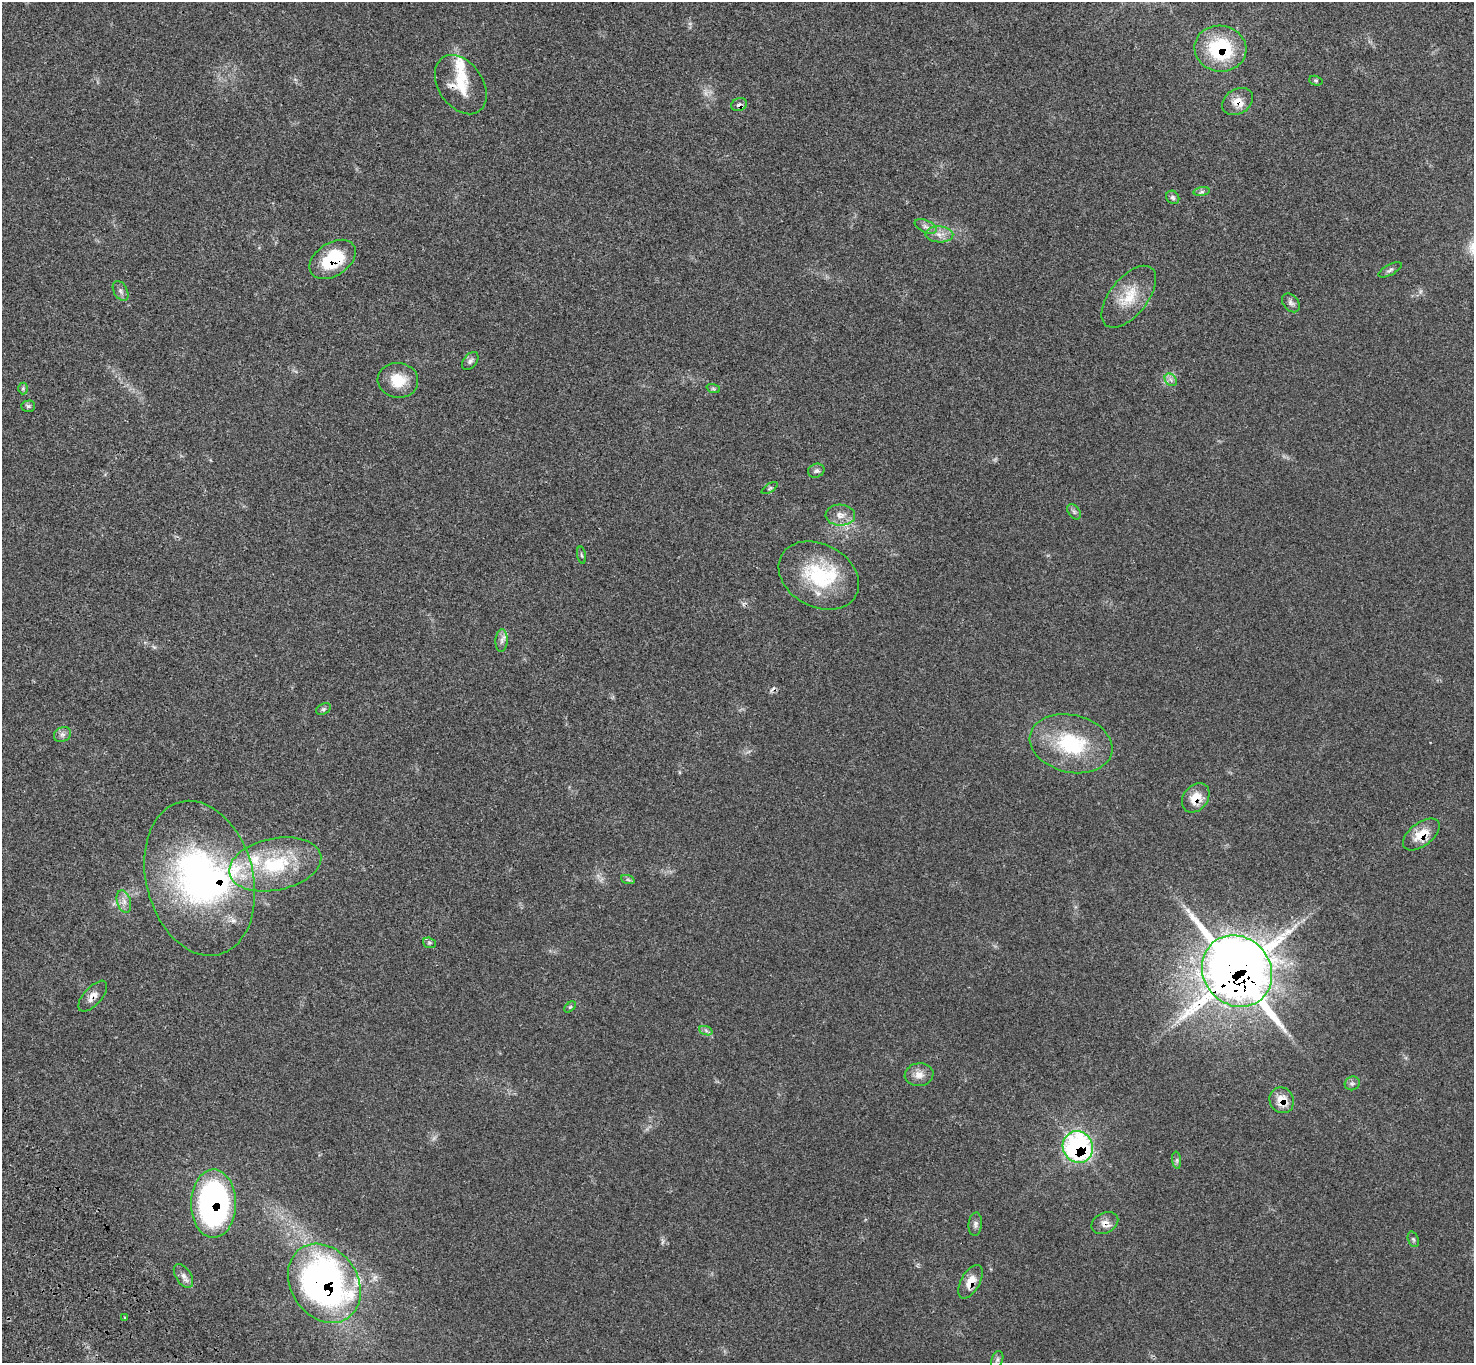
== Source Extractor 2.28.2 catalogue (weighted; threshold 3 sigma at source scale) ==
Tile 7 of 4 x 4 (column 3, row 2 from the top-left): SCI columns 3050-4521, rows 2966-4326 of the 6102 x 6074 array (HDU 1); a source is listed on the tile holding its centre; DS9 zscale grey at full resolution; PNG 1476 x 1365 px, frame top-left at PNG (2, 2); each listed source drawn as its Kron ellipse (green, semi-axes under 4 px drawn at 4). Shown black and unused: <1% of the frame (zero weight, under 3 of 4 exposures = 6% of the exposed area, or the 3 px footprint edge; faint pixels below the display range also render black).
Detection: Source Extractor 2.28.2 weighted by HDU 2 'WHT'; one run over the whole footprint, this tile lists its part. Background 0.058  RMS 0.0056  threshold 0.025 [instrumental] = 3 sigma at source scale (4.5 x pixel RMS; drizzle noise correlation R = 1.50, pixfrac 1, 0.05/0.05 arcsec/px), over >= 5 px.
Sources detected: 65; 1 too faint to see at this stretch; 1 inside a brighter object's white glare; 2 cosmic-ray / hot-pixel residue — neither listed nor drawn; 6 inside a brighter listed object's ellipse — not listed separately; the other 55 listed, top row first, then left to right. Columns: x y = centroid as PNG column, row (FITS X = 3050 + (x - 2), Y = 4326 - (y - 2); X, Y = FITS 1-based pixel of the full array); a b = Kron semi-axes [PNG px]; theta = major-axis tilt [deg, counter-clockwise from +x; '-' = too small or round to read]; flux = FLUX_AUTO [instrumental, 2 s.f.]
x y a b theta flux
1220 49 26 23 -9 39
1316 81 7 4 -17 0.73
461 85 32 22 -56 15
1237 101 16 12 32 6.2
739 105 8 6 18 1.6
1202 192 8 4 8 1.2
1173 197 7 6 - 1.2
926 226 12 6 -24 2.2
939 234 14 8 -1 4
333 259 25 16 34 25
1390 270 13 5 29 1.6
121 291 11 6 -61 1.9
1129 297 37 19 51 16
1291 303 10 7 -51 1.9
470 361 10 6 52 1.8
398 380 20 17 -6 12
1171 380 7 5 -46 1.5
23 388 6 5 - 0.74
713 388 7 4 -20 0.85
28 406 7 5 2 1.1
816 471 8 6 23 1.5
770 488 9 3 34 0.88
1074 512 8 5 -54 1.2
840 515 15 10 -1 4.7
581 555 8 3 -79 0.73
819 575 42 31 -29 39
502 641 11 6 88 2.3
323 709 8 5 27 1.1
62 734 9 7 34 2
1071 744 42 29 -13 40
1196 798 16 12 51 9
1421 834 21 11 37 11
275 864 47 26 12 43
200 878 79 53 -75 150
628 880 7 4 -19 0.89
124 901 11 6 -73 3
429 943 7 5 -19 1
1237 971 37 33 -50 1100
93 996 19 9 48 4.1
570 1007 7 4 44 0.77
706 1031 7 4 -20 1.2
919 1075 14 11 9 4.8
1352 1083 7 6 - 1.3
1282 1100 13 12 - 8.1
1078 1147 16 15 - 96
1177 1160 8 4 -83 1.1
213 1204 34 22 89 140
1105 1223 14 10 27 3.9
975 1224 12 6 84 1.9
1413 1239 8 5 -70 1
183 1276 13 7 -57 2.9
970 1282 18 9 61 6.9
324 1283 42 33 -56 210
124 1317 2 2 - 0.45
997 1360 9 5 71 1.3
Overlapping masked pixels (flux is a lower limit): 15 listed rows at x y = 1220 49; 461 85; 1237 101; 739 105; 333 259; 1196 798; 1421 834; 1237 971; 93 996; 1282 1100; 1078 1147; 213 1204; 1105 1223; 970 1282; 324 1283